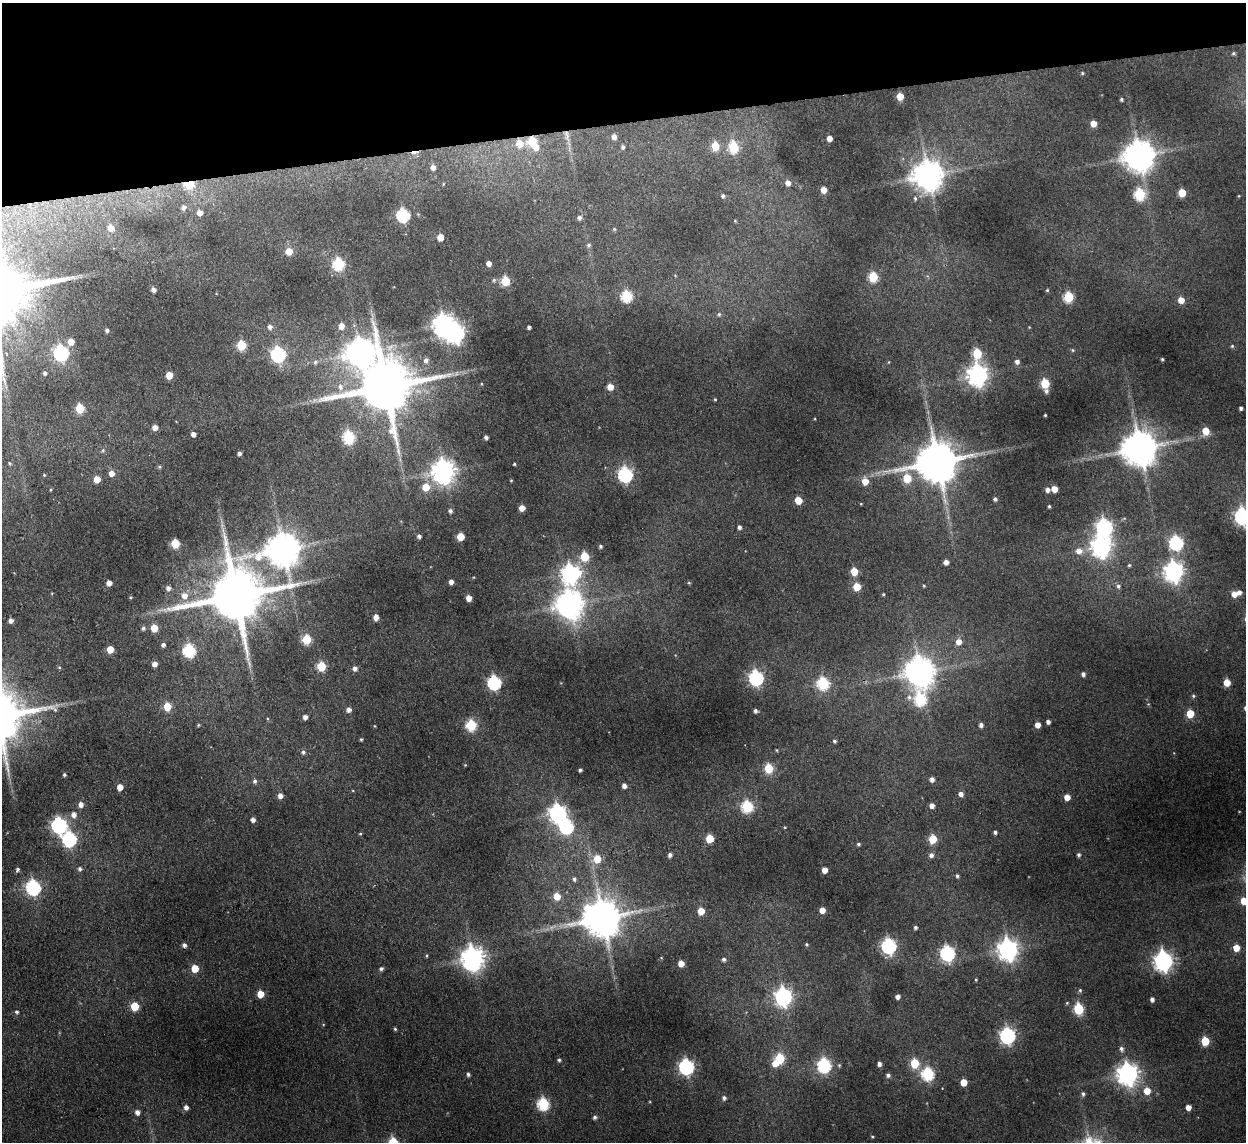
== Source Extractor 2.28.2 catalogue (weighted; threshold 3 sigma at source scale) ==
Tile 3 of 4 x 4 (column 3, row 1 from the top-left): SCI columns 2543-3786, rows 3574-4713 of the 5083 x 4981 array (HDU 1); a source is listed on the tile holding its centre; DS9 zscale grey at full resolution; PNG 1248 x 1144 px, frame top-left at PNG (2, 3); no overlay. Shown black and unused: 11% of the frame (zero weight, under 2 of 3 exposures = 3% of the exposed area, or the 3 px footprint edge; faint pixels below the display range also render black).
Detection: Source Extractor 2.28.2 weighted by HDU 2 'WHT'; one run over the whole footprint, this tile lists its part. Background 0.165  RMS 0.014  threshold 0.0629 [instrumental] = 3 sigma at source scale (4.5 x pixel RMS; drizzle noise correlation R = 1.50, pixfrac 1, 0.05/0.05 arcsec/px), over >= 5 px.
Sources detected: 271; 1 inside a brighter object's white glare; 1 cosmic-ray / hot-pixel residue — not listed; the other 269 listed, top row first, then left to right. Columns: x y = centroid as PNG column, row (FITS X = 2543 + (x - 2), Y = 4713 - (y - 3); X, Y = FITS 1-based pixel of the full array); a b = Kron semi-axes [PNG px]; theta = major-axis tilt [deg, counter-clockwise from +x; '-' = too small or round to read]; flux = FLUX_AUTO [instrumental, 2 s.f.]
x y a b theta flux
1233 53 4 4 - 2
1082 73 4 4 - 1.6
900 96 5 5 - 22
1121 100 4 3 - 2.4
1093 123 5 5 - 16
567 135 18 6 -81 10
614 137 6 5 - 7.8
829 138 5 4 - 10
532 141 6 6 - 51
519 144 8 7 - 23
715 146 6 5 - 38
536 147 7 6 - 13
623 147 5 5 - 3.1
733 147 6 5 - 83
1139 155 9 9 - 2400
433 167 6 5 - 6.7
928 175 9 9 - 2100
788 183 6 5 - 8.4
189 184 6 5 - 75
443 184 4 3 - 1
824 190 5 5 - 14
1182 193 5 5 - 35
1139 194 6 6 - 120
723 196 5 5 - 3
1239 196 3 3 - 1
915 198 6 4 -74 2.4
184 207 7 6 - 5.2
200 213 5 5 - 10
403 215 6 6 - 200
579 218 6 5 - 4
735 221 4 3 - 1.4
111 228 6 6 - 13
614 229 5 5 - 1.8
440 237 5 5 - 17
589 245 6 5 - 2.7
289 251 6 6 - 17
489 263 5 4 - 7.9
338 264 6 6 - 140
873 277 6 5 - 72
494 280 5 5 - 2.4
505 281 6 5 - 53
153 289 4 4 - 6
1047 290 4 4 - 1.5
627 296 6 6 - 120
1069 297 6 5 - 90
1181 300 5 5 - 15
719 314 5 5 - 2
443 324 8 7 - 910
341 326 6 5 - 13
270 327 6 6 - 4.8
529 327 4 3 - 3.4
107 330 4 4 - 2.8
71 341 6 5 - 14
241 345 6 5 - 71
1232 346 4 4 - 1.6
1072 350 5 4 - 1.6
360 352 12 10 51 1900
61 353 7 6 - 320
977 353 7 5 -89 62
278 354 7 6 - 280
1162 359 3 3 - 1.6
426 360 6 5 - 4.8
315 362 7 6 - 3.5
1017 362 5 5 - 5.1
45 373 4 3 - 2.8
169 375 5 5 - 23
978 375 8 7 - 850
4 380 16 4 -72 5.7
1045 383 6 5 - 62
481 384 4 3 - 1
340 387 8 8 - 7.5
386 387 16 14 13 10000
610 387 6 5 - 15
1046 391 6 5 - 3.6
715 399 4 3 - 1.3
314 400 8 6 19 4.3
80 408 6 5 - 55
1241 408 4 3 - 3
1045 415 3 3 - 1.4
155 427 5 5 - 7.9
1206 431 6 5 - 24
193 434 4 4 - 6.6
349 437 7 6 - 140
486 437 4 3 - 4
1140 448 10 10 - 3600
103 450 6 5 - 2.5
239 453 4 4 - 4
937 462 12 11 - 5800
10 463 5 4 - 1.6
514 464 3 3 - 1.6
159 467 6 4 -21 1.9
444 471 8 8 - 1200
111 473 6 6 - 9.8
44 475 4 4 - 1.3
625 475 7 6 - 260
907 478 6 5 - 47
97 479 5 5 - 18
511 480 4 3 - 1.3
865 481 6 5 - 20
426 487 7 6 - 26
1054 489 5 5 - 17
51 490 4 3 - 1.3
1047 490 5 5 - 5.4
995 499 5 4 - 3.2
798 500 6 5 - 24
861 504 4 3 - 1
1049 506 4 3 - 1.8
522 508 5 5 - 11
450 511 5 5 - 3.6
1242 516 7 6 - 350
739 527 5 4 - 3.9
1104 527 8 7 - 420
419 536 5 5 - 3.8
460 536 5 5 - 28
175 543 5 5 - 52
1176 543 7 6 - 230
600 546 4 4 - 2.7
1101 547 8 8 - 720
283 549 11 10 - 3000
1079 551 8 8 - 11
584 557 6 5 - 48
946 562 4 4 - 7.2
1129 565 5 4 - 1.9
854 571 5 5 - 34
1174 571 8 7 - 710
570 574 8 8 - 550
451 582 5 4 - 6.3
109 583 5 4 - 9.9
689 583 4 4 - 1.6
924 586 4 3 - 1.3
1118 586 6 6 - 3.5
857 587 5 5 - 34
168 588 6 6 - 5.2
1239 592 5 5 - 4.6
883 594 3 3 - 1.4
1234 594 5 5 - 12
184 595 9 8 - 12
235 596 17 15 15 11000
131 597 4 3 - 1.2
468 598 5 4 - 11
570 605 10 9 - 1700
376 617 6 4 88 8.8
10 620 4 4 - 5.9
143 628 5 5 - 2.9
154 628 5 5 - 29
307 639 6 5 - 61
958 642 7 6 - 11
163 645 5 4 - 4.2
110 649 5 5 - 23
189 650 6 6 - 170
154 664 5 5 - 7.9
321 666 5 5 - 68
59 667 5 3 - 1.4
355 668 5 5 - 6
920 672 10 9 - 2100
1083 674 4 4 - 3.8
756 678 7 6 - 290
494 682 6 6 - 240
823 683 6 6 - 150
1227 683 5 5 - 20
1193 696 5 4 - 2.1
909 697 8 7 - 5.3
920 699 8 6 88 140
1148 704 4 4 - 1.2
167 706 6 5 - 34
348 710 5 5 - 5.8
755 711 4 4 - 3.5
1190 714 5 5 - 36
305 717 5 4 - 6.3
1048 722 4 4 - 4.5
198 725 4 4 - 1.4
471 725 6 6 - 110
981 725 4 4 - 4.5
1037 725 5 4 - 11
375 726 4 3 - 0.96
361 739 3 3 - 1.6
834 741 5 4 - 2.3
777 750 5 3 - 1.3
303 752 6 6 - 3.6
465 765 4 4 - 0.98
769 768 6 5 - 60
580 770 4 3 - 2.9
64 775 4 3 - 2.2
932 779 5 4 - 5.8
255 781 6 5 - 3.6
624 786 5 4 - 5.9
120 787 5 5 - 14
961 794 5 5 - 6.1
280 796 5 5 - 8.3
1067 797 5 5 - 13
81 804 6 5 - 7.5
747 806 6 6 - 130
932 806 5 4 - 7.8
558 813 7 7 - 540
74 815 7 7 - 7.2
253 820 5 4 - 5.4
59 825 7 7 - 330
566 826 7 7 - 220
995 832 4 3 - 2.7
360 834 4 4 - 1.4
69 839 7 6 - 250
709 839 5 5 - 36
933 839 5 5 - 44
858 844 4 4 - 2.4
670 855 5 4 - 4.2
931 855 5 5 - 4.9
1079 855 5 4 - 3.4
597 859 6 6 - 30
80 869 6 6 - 3.3
17 870 6 4 64 3
825 870 5 4 - 12
957 876 4 3 - 2.5
574 879 6 5 - 3.5
33 887 7 6 - 290
557 896 7 6 - 18
1244 901 5 5 - 23
822 910 5 4 - 12
701 911 5 5 - 23
602 918 11 11 - 4100
915 927 4 3 - 3
807 944 4 4 - 2
184 945 5 4 - 4.1
889 946 7 6 - 320
1236 948 5 5 - 21
1008 950 8 7 - 780
947 953 7 6 - 290
426 956 5 3 - 1.4
472 958 9 8 - 1200
724 959 5 5 - 3.1
1163 961 9 7 76 600
681 963 5 5 - 15
195 968 5 5 - 29
381 969 5 4 - 3
976 980 3 3 - 1.3
1080 990 5 5 - 2
260 994 5 5 - 23
783 997 8 7 - 500
898 997 4 4 - 5.4
1152 999 4 4 - 4.6
1067 1003 5 4 - 1.5
135 1006 5 5 - 45
1078 1009 6 5 - 94
17 1012 5 4 - 2.3
395 1029 4 4 - 1.8
1007 1035 7 6 - 370
1205 1041 5 5 - 55
1121 1049 6 5 - 3.8
780 1058 6 5 - 71
559 1060 4 4 - 2.2
775 1063 7 6 - 14
914 1063 6 5 - 58
879 1064 4 4 - 4.8
824 1065 7 6 - 220
686 1067 7 6 - 330
468 1074 4 4 - 3.1
928 1074 6 6 - 170
1128 1074 8 7 - 890
888 1075 4 4 - 3.5
964 1082 5 5 - 23
1147 1091 6 6 - 17
1083 1094 5 4 - 3
724 1098 5 5 - 4.1
543 1104 6 6 - 150
186 1107 5 4 - 6.1
1188 1107 5 4 - 11
137 1112 5 5 - 6.5
595 1117 5 5 - 3.6
872 1136 4 3 - 1.2
393 1142 6 6 - 60
Overlapping masked pixels (flux is a lower limit): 4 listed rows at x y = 567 135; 532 141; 519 144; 189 184
Isophote crosses this tile's border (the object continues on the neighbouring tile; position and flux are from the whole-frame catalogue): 3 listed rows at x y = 1242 516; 1244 901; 393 1142